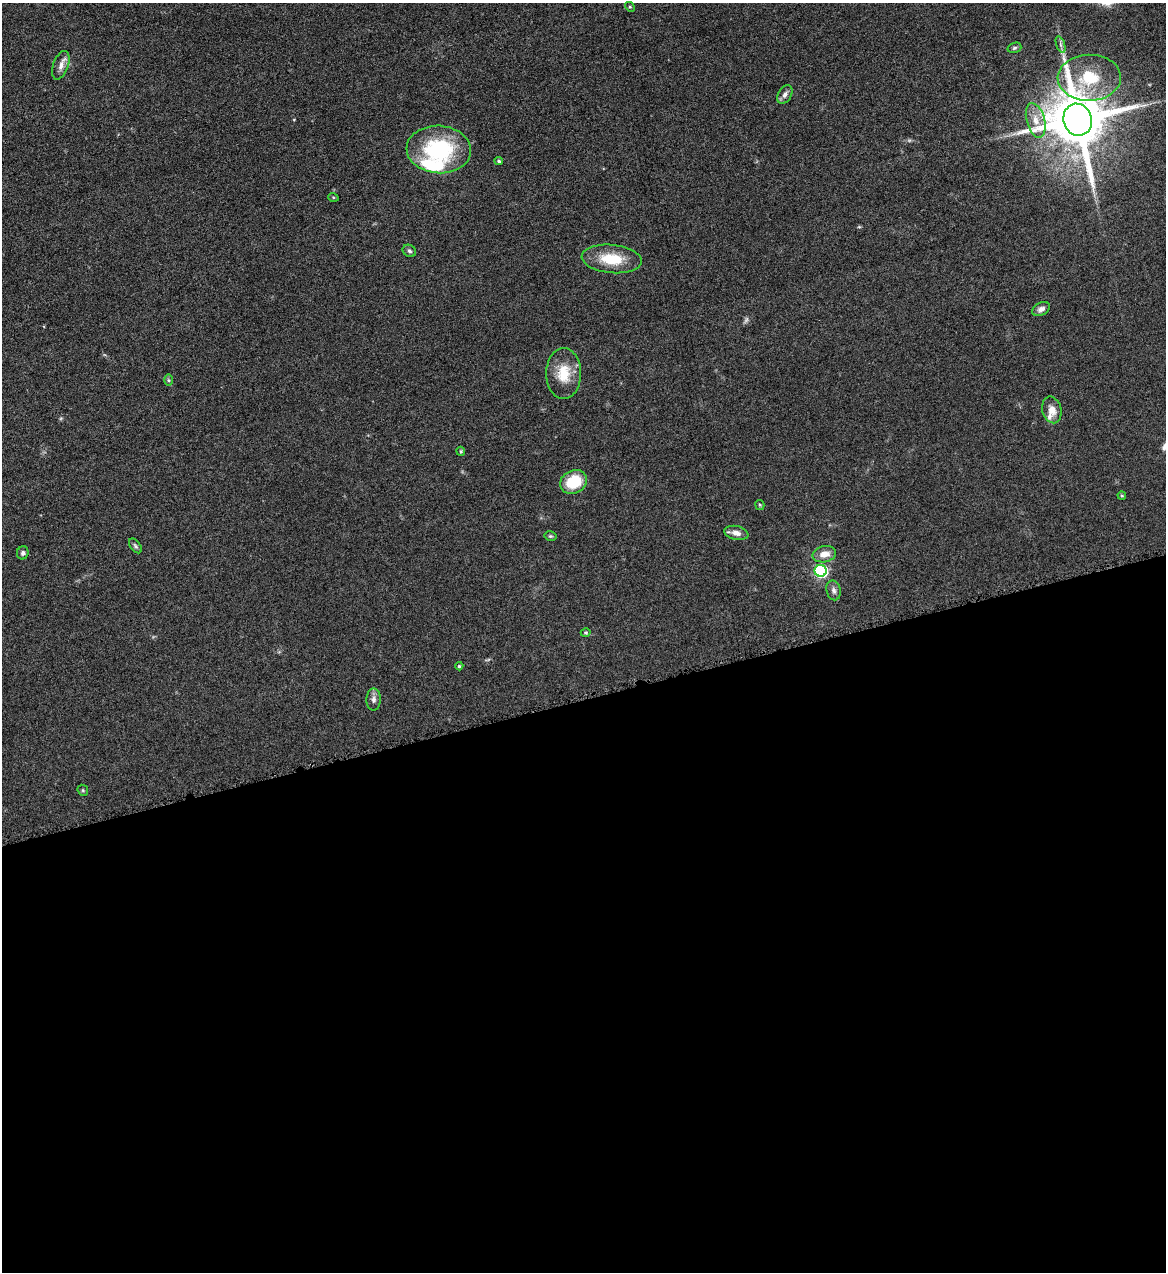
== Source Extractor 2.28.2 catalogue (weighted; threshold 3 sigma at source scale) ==
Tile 15 of 4 x 4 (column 3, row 4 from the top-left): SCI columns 2593-3756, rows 2-1271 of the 5065 x 5080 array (HDU 1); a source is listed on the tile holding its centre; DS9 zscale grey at full resolution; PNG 1168 x 1274 px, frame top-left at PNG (2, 3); each listed source drawn as its Kron ellipse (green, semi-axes under 4 px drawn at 4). Shown black and unused: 45% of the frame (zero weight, under 4 of 8 exposures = <1% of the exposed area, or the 3 px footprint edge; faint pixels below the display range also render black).
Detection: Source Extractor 2.28.2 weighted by HDU 2 'WHT'; one run over the whole footprint, this tile lists its part. Background 0.0459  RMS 0.0034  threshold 0.0141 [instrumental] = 3 sigma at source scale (4.09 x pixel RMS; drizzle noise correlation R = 1.36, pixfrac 0.8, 0.05/0.05 arcsec/px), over >= 5 px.
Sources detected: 36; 2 too faint to see at this stretch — neither listed nor drawn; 2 inside a brighter listed object's ellipse — not listed separately; the other 32 listed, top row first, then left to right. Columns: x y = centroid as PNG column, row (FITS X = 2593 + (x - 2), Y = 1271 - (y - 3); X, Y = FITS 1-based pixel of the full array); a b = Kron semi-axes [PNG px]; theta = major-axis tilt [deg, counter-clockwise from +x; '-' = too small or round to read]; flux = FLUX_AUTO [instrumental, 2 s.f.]
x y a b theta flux
630 7 5 4 - 0.36
1061 45 9 4 -71 0.76
1014 48 7 5 18 0.63
61 65 15 7 71 2.2
1089 78 31 23 2 15
785 94 10 6 58 1.4
1036 120 18 9 -74 4
1078 120 16 14 -72 2700
439 149 32 24 -4 30
499 161 4 3 - 0.46
333 197 5 3 - 0.32
409 251 7 5 -33 0.73
612 259 30 14 -5 10
1041 309 9 6 29 1.4
564 373 25 17 90 8.2
168 380 6 4 -89 0.46
1052 410 13 9 -76 3.3
461 451 5 3 - 0.38
573 482 14 11 27 11
1122 496 4 3 - 0.39
760 505 5 4 - 0.44
736 533 12 7 -12 2
550 536 6 4 -13 0.47
135 546 8 5 -53 0.68
23 553 6 6 - 0.87
824 554 12 8 10 3.3
821 571 6 6 - 50
834 590 10 7 -76 1.2
586 633 5 4 - 0.43
459 666 4 4 - 0.38
374 699 11 7 88 1.4
83 790 6 5 - 0.45